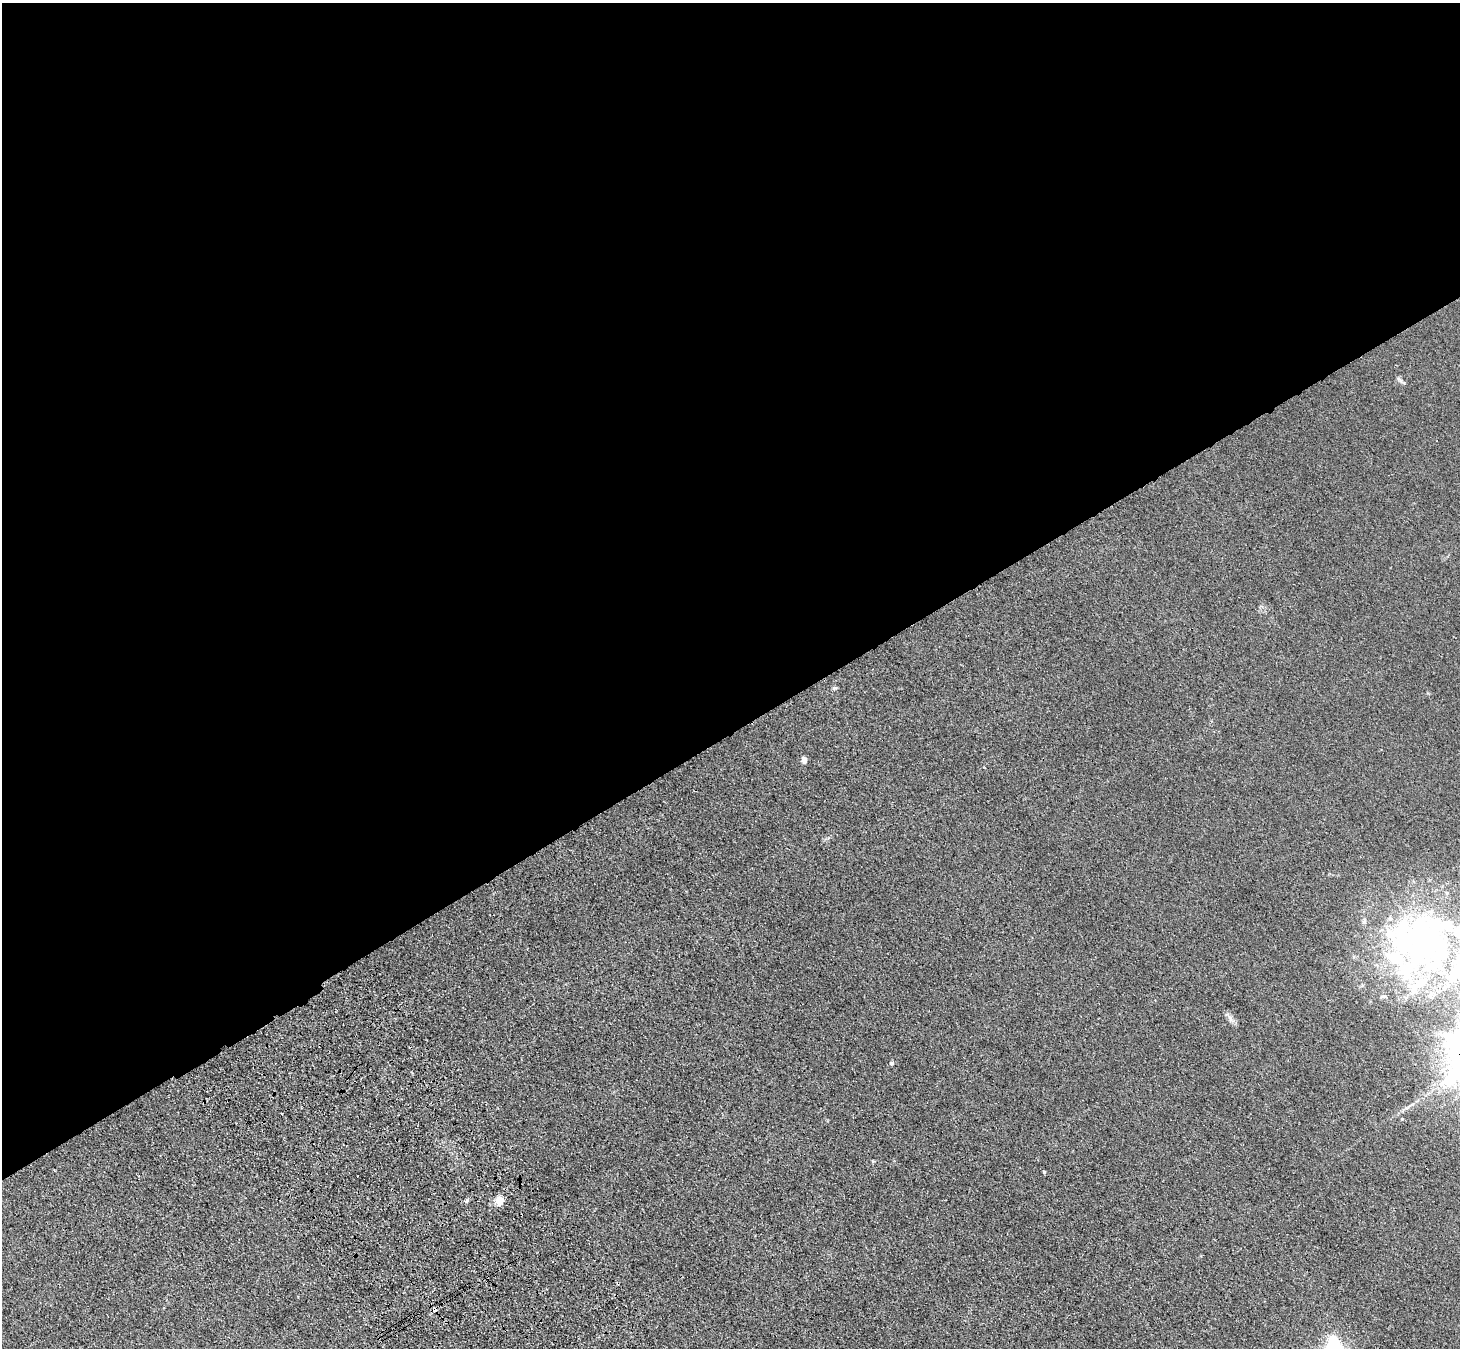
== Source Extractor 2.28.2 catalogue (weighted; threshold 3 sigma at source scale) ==
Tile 2 of 4 x 4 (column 2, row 1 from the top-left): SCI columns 1562-3019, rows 4273-5618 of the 6036 x 5989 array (HDU 1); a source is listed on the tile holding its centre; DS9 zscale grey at full resolution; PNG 1462 x 1350 px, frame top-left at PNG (2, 3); no overlay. Shown black and unused: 55% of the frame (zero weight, under 3 of 4 exposures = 6% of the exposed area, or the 3 px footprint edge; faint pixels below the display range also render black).
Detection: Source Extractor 2.28.2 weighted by HDU 2 'WHT'; one run over the whole footprint, this tile lists its part. Background 0.0276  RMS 0.0061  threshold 0.0274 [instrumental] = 3 sigma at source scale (4.5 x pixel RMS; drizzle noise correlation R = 1.50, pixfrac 1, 0.05/0.05 arcsec/px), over >= 5 px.
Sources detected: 21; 4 inside a brighter object's white glare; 2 cosmic-ray / hot-pixel residue — not listed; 4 inside a brighter listed object's ellipse — not listed separately; the other 11 listed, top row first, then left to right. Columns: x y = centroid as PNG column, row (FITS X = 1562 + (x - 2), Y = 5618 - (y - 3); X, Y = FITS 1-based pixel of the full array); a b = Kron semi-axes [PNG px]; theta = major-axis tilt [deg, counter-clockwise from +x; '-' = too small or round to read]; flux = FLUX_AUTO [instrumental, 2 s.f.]
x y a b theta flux
835 688 7 4 -17 0.82
804 760 7 5 -78 2.7
1447 893 6 4 -71 0.79
1447 926 50 20 -22 40
1407 945 94 32 -50 100
1229 1017 17 5 -49 2.5
892 1063 6 5 - 0.93
1402 1119 4 3 - 0.55
1044 1172 4 3 - 0.74
466 1201 6 4 43 0.97
499 1201 11 10 - 5